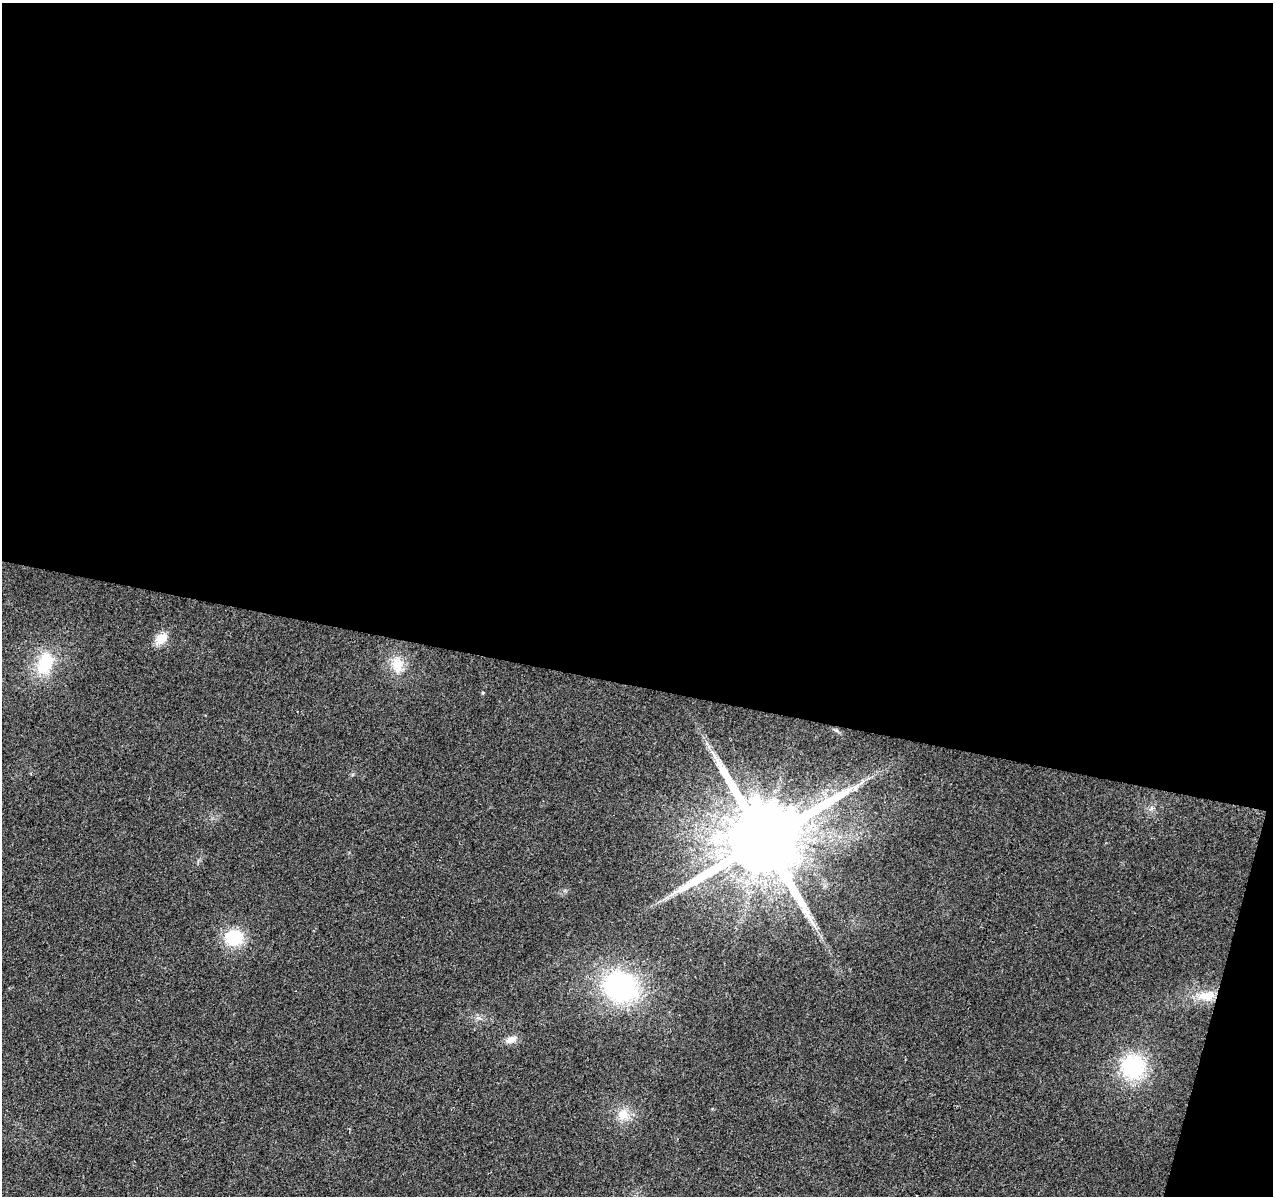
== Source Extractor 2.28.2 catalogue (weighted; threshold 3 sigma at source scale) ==
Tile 4 of 4 x 4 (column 4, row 1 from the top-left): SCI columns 3820-5090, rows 3863-5056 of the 5090 x 5277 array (HDU 1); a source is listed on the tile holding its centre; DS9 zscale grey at full resolution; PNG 1275 x 1198 px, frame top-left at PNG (2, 3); no overlay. Shown black and unused: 59% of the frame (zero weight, under 2 of 3 exposures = <1% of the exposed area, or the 3 px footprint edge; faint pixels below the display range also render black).
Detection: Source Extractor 2.28.2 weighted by HDU 2 'WHT'; one run over the whole footprint, this tile lists its part. Background 0.0226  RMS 0.006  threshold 0.0272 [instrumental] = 3 sigma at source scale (4.5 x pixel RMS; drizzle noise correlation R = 1.50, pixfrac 1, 0.0396/0.0396 arcsec/px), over >= 5 px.
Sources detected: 12; all 12 listed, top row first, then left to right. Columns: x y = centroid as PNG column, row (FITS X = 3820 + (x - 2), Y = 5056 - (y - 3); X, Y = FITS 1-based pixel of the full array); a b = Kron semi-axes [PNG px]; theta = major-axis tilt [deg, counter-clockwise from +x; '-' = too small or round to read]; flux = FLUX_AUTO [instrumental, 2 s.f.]
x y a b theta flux
161 638 18 11 39 7.3
45 663 28 18 71 26
397 664 23 13 -78 11
856 787 14 6 46 3.5
1151 809 7 4 19 1.3
764 840 23 20 51 10000
234 938 20 18 6 23
621 987 33 29 -26 98
1207 996 26 12 7 12
511 1040 16 8 23 4.5
1133 1067 25 24 - 49
623 1114 16 14 37 8.8
Unlisted compact peaks at least as high as the median listed source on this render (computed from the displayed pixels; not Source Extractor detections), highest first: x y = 483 693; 479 1018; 707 743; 565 890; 353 775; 666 898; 712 1109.